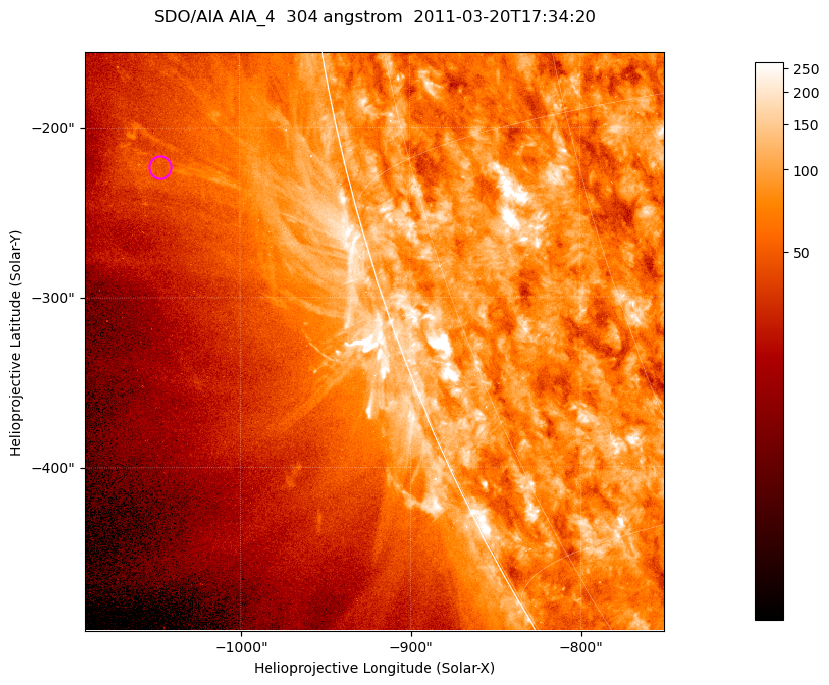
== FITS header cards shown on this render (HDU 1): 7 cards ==
TELESCOP= 'SDO/AIA '           / For AIA: SDO/AIA
INSTRUME= 'AIA_4   '           / For AIA: AIA_ATA1, AIA_ATA2, AIA_ATA3 or AIA_AT
WAVELNTH=                  304 / [angstrom] Wavelength
WAVEUNIT= 'angstrom'           / Wavelength unit: angstrom
DATE-OBS= '2011-03-20T17:34:20.123' / [ISO] Date when observation started; ISO 8
CTYPE1  = 'HPLN-TAN'           / CTYPE1; Typically HPLN
CTYPE2  = 'HPLT-TAN'           / CTYPE2; Typically HPLT

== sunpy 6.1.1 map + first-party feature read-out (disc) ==
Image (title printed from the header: SDO/AIA AIA_4  304 angstrom  2011-03-20T17:34:20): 568 x 568 px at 0.6 arcsec/px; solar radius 964 arcsec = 1606 px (partial field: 1.8% of the solar disc is inside the frame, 44% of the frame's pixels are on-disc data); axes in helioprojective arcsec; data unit not stated in the header (colour bar unlabelled)
Orientation: roll -0.132 deg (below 1 deg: not rotated)
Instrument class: DISC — disc imager (sunpy class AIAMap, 304 A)
Bright regions (active regions / flare kernels): reference = the on-disc median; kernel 5 px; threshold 5 sigma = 142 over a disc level ~79.1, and >= 1.15x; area >= 322 px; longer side >= 7 px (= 4.2 arcsec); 0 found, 0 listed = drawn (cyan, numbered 1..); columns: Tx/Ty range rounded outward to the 2 arcsec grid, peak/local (2 s.f.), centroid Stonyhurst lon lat
Off-limb structures (1.02-1.3 R_sun): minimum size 161 px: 4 found; the strongest spans PA ~100..105 deg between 1.07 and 1.15 R_sun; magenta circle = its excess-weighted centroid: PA ~100 deg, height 1.11 R_sun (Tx ~-1046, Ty ~-224 arcsec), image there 1.6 x the reference